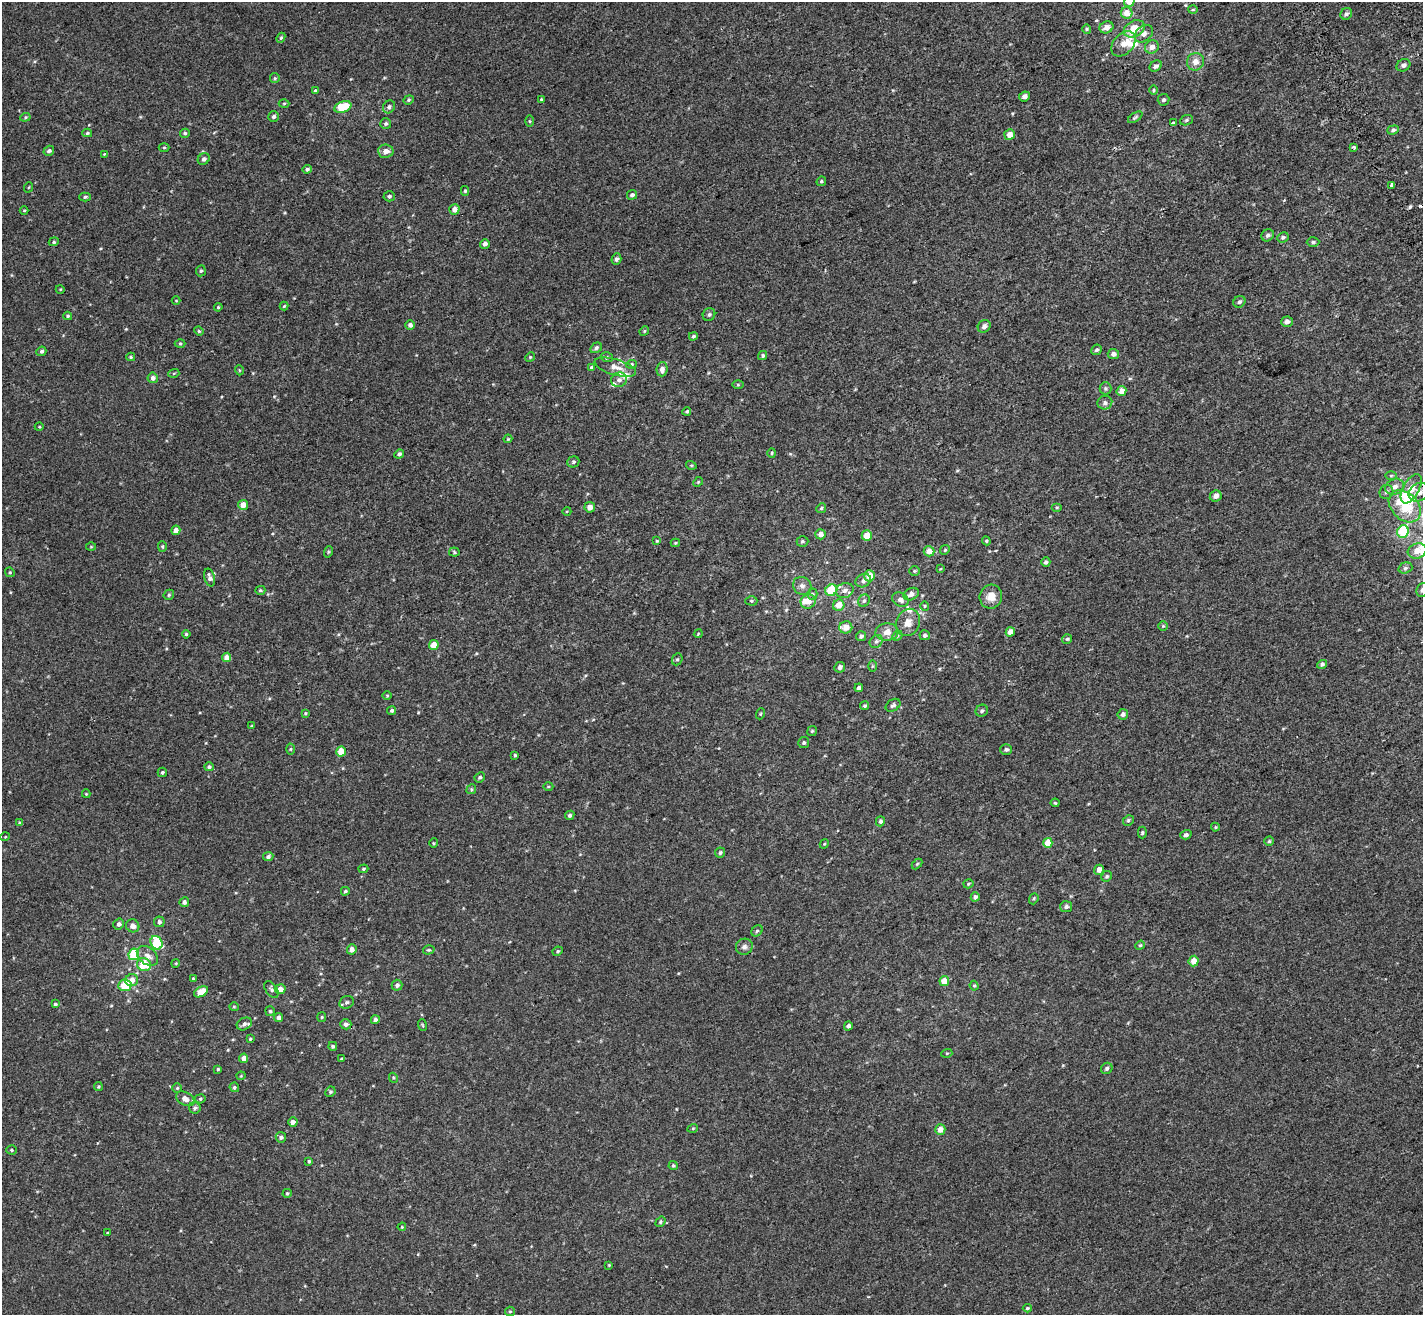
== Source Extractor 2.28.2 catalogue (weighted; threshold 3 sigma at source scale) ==
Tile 10 of 4 x 4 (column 2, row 3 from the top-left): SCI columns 1525-2945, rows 1561-2873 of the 5889 x 5690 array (HDU 1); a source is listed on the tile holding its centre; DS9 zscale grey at full resolution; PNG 1425 x 1317 px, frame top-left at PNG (2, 2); each listed source drawn as its Kron ellipse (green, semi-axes under 4 px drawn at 4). Shown black and unused: <1% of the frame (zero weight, under 2 of 3 exposures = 6% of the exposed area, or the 3 px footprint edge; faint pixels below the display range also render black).
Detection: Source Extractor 2.28.2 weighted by HDU 2 'WHT'; one run over the whole footprint, this tile lists its part. Background 0.00116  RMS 0.0065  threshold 0.0294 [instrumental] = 3 sigma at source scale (4.5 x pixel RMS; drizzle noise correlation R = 1.50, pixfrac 1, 0.0396/0.0396 arcsec/px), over >= 5 px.
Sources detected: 292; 1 inside a brighter object's white glare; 1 cosmic-ray / hot-pixel residue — neither listed nor drawn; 10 inside a brighter listed object's ellipse — not listed separately; the other 280 listed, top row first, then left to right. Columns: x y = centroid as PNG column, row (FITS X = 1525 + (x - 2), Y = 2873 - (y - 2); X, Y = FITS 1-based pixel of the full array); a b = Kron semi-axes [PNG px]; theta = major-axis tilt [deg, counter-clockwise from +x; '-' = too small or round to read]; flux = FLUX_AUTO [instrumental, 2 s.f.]
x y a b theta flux
1129 2 5 5 - 3.5
1193 10 5 3 - 0.58
1127 13 6 5 - 6.3
1346 14 6 5 - 1.4
1106 27 7 6 - 3.2
1087 29 5 4 - 0.68
1134 29 11 8 28 11
1144 34 10 7 42 2.6
281 38 5 4 - 0.76
1124 44 14 10 48 5.7
1152 47 7 6 - 3
1195 62 9 8 - 4.5
1403 65 7 6 - 1.9
1156 66 6 5 - 1.8
275 78 5 5 - 0.75
1154 90 5 3 - 0.59
315 91 4 4 - 1.3
1024 96 5 5 - 2.1
409 100 5 4 - 0.79
541 100 4 4 - 0.92
1164 100 6 5 - 1.2
284 103 5 3 - 0.62
343 107 9 5 22 18
389 107 7 5 54 1.7
274 116 5 5 - 1.6
25 117 5 4 - 0.72
1135 117 8 4 33 0.97
1186 120 6 5 - 0.97
529 121 5 4 - 0.64
1173 123 4 3 - 3
386 124 5 5 - 1.1
1393 130 6 4 20 1.1
87 133 5 4 - 0.71
185 133 5 4 - 1
1009 135 5 5 - 5.6
164 147 5 3 - 0.52
1354 147 4 3 - 1.4
49 151 5 5 - 1.5
386 151 8 6 -3 3.5
104 154 3 3 - 0.42
204 159 6 5 - 1.7
307 169 5 4 - 1.2
821 181 5 4 - 0.81
1392 186 4 3 - 1.2
29 187 5 3 - 0.51
465 191 5 4 - 0.74
632 195 5 5 - 1.5
389 196 6 5 - 1
85 197 6 4 2 0.98
454 209 5 5 - 4.4
24 210 4 3 - 0.54
1268 235 6 5 - 1.6
1283 237 6 5 - 1.2
54 242 5 4 - 0.85
1313 242 6 4 1 1.1
485 244 5 4 - 2.1
616 259 6 5 - 1.6
201 271 5 5 - 1
60 289 4 3 - 0.47
176 301 4 3 - 0.42
1239 302 6 5 - 1.2
284 306 4 4 - 0.66
218 307 4 4 - 0.65
709 314 6 6 - 1.3
68 316 4 3 - 0.76
1287 322 6 5 - 2.6
410 325 5 4 - 2
984 326 7 6 - 2.2
199 331 5 4 - 0.66
644 331 5 4 - 0.61
693 336 4 4 - 1
180 344 5 3 - 0.59
596 348 6 5 - 1.4
1097 350 5 5 - 1.2
41 351 5 4 - 1.3
1113 354 6 5 - 2.2
763 355 5 4 - 0.99
131 357 4 3 - 0.77
530 357 5 4 - 0.72
607 357 6 5 - 0.93
631 364 5 4 - 0.85
591 367 3 3 - 6.6
615 367 21 8 -16 5.7
662 369 7 5 84 2.9
239 370 5 3 - 0.55
174 373 5 3 - 0.59
153 378 5 5 - 2.1
619 380 8 7 - 2.3
738 385 6 4 0 0.75
1105 388 6 6 - 1.1
1121 391 5 4 - 4.7
1105 403 7 7 - 1.8
687 411 4 4 - 0.94
39 427 4 3 - 0.48
508 439 4 3 - 0.56
772 453 5 4 - 0.65
399 454 5 4 - 1.3
573 462 6 5 - 1.2
691 465 5 3 - 0.6
1391 476 6 4 1 0.76
698 482 5 4 - 0.63
1395 487 10 7 25 3.4
1411 489 16 8 61 7.5
1386 492 7 6 - 1.9
1419 492 11 8 27 4.2
1216 496 6 5 - 2.5
243 505 5 5 - 5.5
1405 506 18 13 -45 18
590 507 5 5 - 3.5
1057 507 5 3 - 0.63
821 508 5 4 - 0.94
567 511 4 3 - 0.46
176 530 4 4 - 4.2
1403 532 6 5 - 33
820 534 5 5 - 3.3
867 536 5 5 - 6.7
657 541 4 3 - 0.57
802 541 6 5 - 1.1
986 541 4 4 - 0.67
675 543 4 3 - 0.72
162 546 5 4 - 0.71
91 547 5 3 - 0.54
945 550 5 4 - 0.79
929 551 5 5 - 5.2
1417 551 9 7 18 5.2
328 552 6 3 72 0.64
454 552 5 4 - 0.82
1046 562 4 4 - 1.3
1405 568 7 5 17 1.3
940 569 4 3 - 0.43
914 571 5 5 - 0.89
10 572 5 4 - 0.73
869 576 6 5 - 6.9
210 578 9 5 -75 2.5
863 581 8 6 28 2.3
802 586 10 8 -40 2.8
260 590 5 4 - 0.82
831 590 6 5 - 23
845 590 9 7 21 3.1
1422 590 7 6 - 1.8
812 594 5 5 - 0.96
911 594 8 6 26 2.9
169 595 6 4 47 0.98
991 597 12 11 - 6
900 600 9 6 -29 2.5
751 601 6 4 -2 0.87
808 601 7 7 - 4.5
864 601 6 5 - 1.3
839 605 6 5 - 6.4
925 606 4 4 - 0.64
908 622 14 11 68 5.5
1163 626 5 4 - 0.73
846 627 6 6 - 5.7
887 632 11 8 3 4.9
1010 632 4 4 - 4.9
186 634 4 4 - 0.81
698 634 4 3 - 0.51
925 635 5 5 - 1.6
861 636 5 5 - 1.3
897 636 6 4 43 0.92
1067 639 5 5 - 0.9
876 641 7 6 - 1.5
434 645 5 4 - 6.5
227 657 4 4 - 4.9
677 659 6 5 - 0.97
1322 664 5 4 - 1.2
872 666 5 3 - 0.61
840 667 5 5 - 1.9
859 688 4 4 - 1.6
387 695 5 3 - 0.6
893 705 8 5 35 1.4
864 706 4 4 - 0.85
392 710 5 4 - 1.1
982 711 6 5 - 1.3
305 713 4 3 - 0.65
760 714 6 3 71 0.54
1123 714 5 5 - 2.1
252 726 4 3 - 0.53
812 731 5 4 - 0.75
804 742 5 5 - 1.1
291 749 5 3 - 0.63
1006 749 6 5 - 1.3
341 751 5 4 - 9.3
515 755 4 4 - 0.73
209 767 5 4 - 1.2
162 772 4 4 - 1
480 777 5 4 - 1.2
548 786 5 3 - 0.58
471 789 5 4 - 0.8
86 794 4 4 - 0.53
1055 803 4 4 - 0.62
570 815 5 4 - 1
1128 820 6 5 - 0.95
880 821 5 4 - 1.6
20 823 4 3 - 1.3
1215 827 4 4 - 0.63
1142 833 6 4 90 0.83
1186 835 5 4 - 1.6
5 837 5 3 - 0.46
1269 841 4 4 - 0.85
434 843 4 4 - 0.65
1048 843 5 4 - 9.3
824 844 5 3 - 0.63
720 853 5 5 - 1.2
268 857 5 4 - 1.4
917 864 6 4 45 0.72
363 869 5 4 - 0.72
1099 870 5 4 - 4
1107 876 5 5 - 1.1
968 884 5 4 - 0.76
345 891 4 4 - 0.93
975 897 4 4 - 1.6
1034 899 6 4 69 0.89
184 902 5 4 - 1.7
1066 907 6 5 - 1.6
159 922 5 5 - 1.7
119 924 5 5 - 1.7
133 926 7 6 - 3.1
757 931 6 5 - 1
156 943 7 5 -65 25
1140 945 5 4 - 0.79
744 947 8 8 - 2.4
352 949 5 4 - 3.1
429 950 6 4 17 0.87
558 951 5 3 - 0.74
134 954 6 5 - 21
147 956 12 8 -39 4
1194 961 5 5 - 5.8
176 963 4 3 - 0.52
144 965 7 6 - 17
193 979 4 3 - 0.72
132 980 6 6 - 5.2
944 981 5 4 - 8.1
125 985 6 5 - 18
397 985 5 5 - 1.7
974 986 5 4 - 0.78
271 989 9 5 -56 1.6
280 989 5 5 - 4.5
201 992 7 5 28 9.8
347 1002 7 6 - 1.7
55 1004 4 4 - 0.94
234 1007 5 4 - 0.64
270 1011 5 4 - 0.88
322 1017 5 4 - 0.73
278 1018 4 4 - 2.2
375 1020 4 4 - 1.8
244 1024 8 6 27 1.9
346 1024 5 5 - 1.9
422 1025 6 3 -70 0.62
848 1026 4 4 - 2
250 1039 3 3 - 0.73
333 1046 4 4 - 1.1
947 1053 5 3 - 0.61
244 1058 4 4 - 3.2
341 1059 3 3 - 0.71
1107 1068 6 5 - 1.5
218 1069 4 4 - 0.71
241 1076 4 4 - 0.59
393 1078 5 4 - 0.68
98 1086 4 4 - 0.68
234 1087 5 4 - 1
177 1088 5 5 - 0.84
330 1092 5 5 - 0.97
185 1099 10 6 -27 4
200 1099 5 4 - 0.8
195 1108 6 5 - 1.3
293 1122 4 4 - 2.9
693 1128 5 3 - 0.52
940 1130 5 5 - 3.9
281 1137 5 5 - 1.8
12 1150 5 4 - 0.78
309 1161 4 3 - 0.72
673 1165 4 4 - 0.91
287 1193 4 4 - 0.78
660 1222 6 4 55 0.9
402 1227 4 3 - 0.48
107 1233 3 3 - 0.68
609 1265 3 3 - 0.44
1027 1308 4 4 - 0.79
510 1311 5 4 - 0.68
Isophote crosses this tile's border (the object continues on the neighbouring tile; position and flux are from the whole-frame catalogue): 2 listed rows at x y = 1129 2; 1422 590